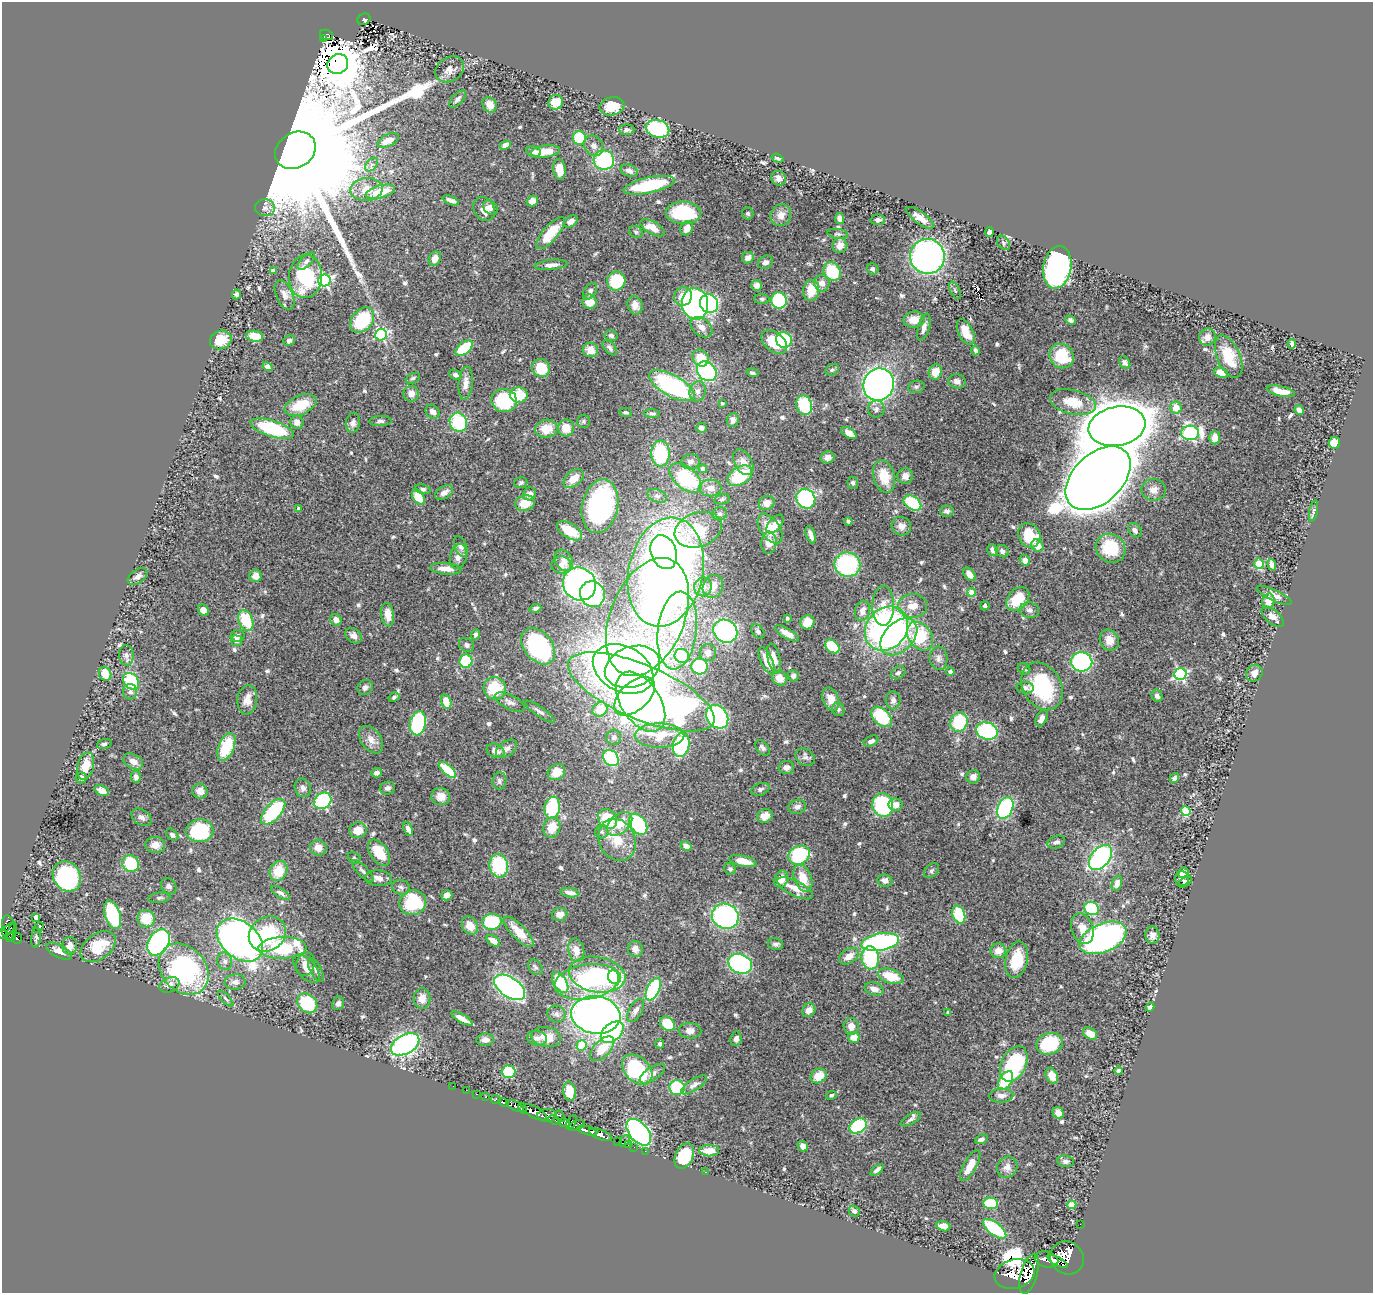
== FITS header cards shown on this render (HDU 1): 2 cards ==
NAXIS1  =                 1371
NAXIS2  =                 1291

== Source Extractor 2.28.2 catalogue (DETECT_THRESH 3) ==
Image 1371 x 1291 px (HDU 1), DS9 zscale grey, 1 PNG px = 1 image px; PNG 1375 x 1295 px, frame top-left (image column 1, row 1291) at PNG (2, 2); each listed source drawn as its Kron ellipse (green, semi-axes under 4 px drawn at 4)
Background 1.48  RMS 0.038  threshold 0.115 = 3 sigma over >= 5 px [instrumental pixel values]
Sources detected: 617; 1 with non-positive FLUX_AUTO (blend fragments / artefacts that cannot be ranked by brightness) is neither listed nor drawn; of the other 616, the 500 brightest by FLUX_AUTO listed and drawn (116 fainter detections omitted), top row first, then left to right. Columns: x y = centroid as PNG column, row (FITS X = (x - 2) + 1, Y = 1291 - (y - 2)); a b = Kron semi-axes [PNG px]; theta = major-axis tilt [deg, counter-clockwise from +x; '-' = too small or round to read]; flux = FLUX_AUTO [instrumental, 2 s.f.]
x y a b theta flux
364 19 6 5 - 87
326 35 7 5 -21 72
324 39 3 2 - 12
338 64 11 9 33 23000
449 69 15 12 31 25
458 99 10 5 48 9.8
556 102 7 7 - 47
490 105 8 7 - 27
612 106 12 9 12 51
657 129 12 8 -15 260
627 130 8 5 0 8.6
579 138 7 6 - 110
388 140 11 6 27 33
505 145 5 4 - 15
594 146 11 9 -57 14
295 150 21 17 32 220000
545 151 15 6 8 47
534 152 7 5 -15 12
778 158 6 4 -18 5.9
604 160 10 10 - 240
372 164 8 5 47 7.9
559 169 10 6 -82 36
629 171 8 6 -20 13
779 178 7 7 - 16
649 185 26 8 12 150
366 189 16 11 7 43
380 192 15 6 15 78
451 200 9 4 -22 12
532 201 6 5 - 24
265 208 10 8 -4 14
490 208 8 6 -44 12
484 209 13 10 -59 20
683 213 17 11 -4 160
748 213 6 6 - 5.5
781 215 11 10 - 22
920 218 16 6 -36 25
840 219 5 4 - 12
878 220 7 5 -1 9
571 221 7 5 34 12
652 228 13 6 -29 31
687 228 7 6 - 23
636 232 7 5 -27 5.3
989 232 5 4 - 8.3
550 233 20 7 49 68
838 234 10 5 -7 6.6
1003 243 8 5 -51 6.1
840 245 8 7 - 18
927 256 17 17 - 780
748 258 6 5 - 14
435 259 7 6 - 21
306 261 11 5 45 10
765 262 8 6 31 8.6
551 265 16 5 6 17
1057 267 21 14 79 680
873 269 6 5 - 6.5
273 271 4 3 - 12
832 271 9 8 - 110
306 276 22 16 86 190
324 280 6 6 - 510
616 281 9 9 - 110
822 283 8 7 - 19
757 285 5 5 - 20
811 290 10 8 83 56
955 290 9 4 -63 5.5
590 291 9 6 56 11
236 294 5 4 - 8
285 295 16 8 -67 16
683 297 9 9 - 42
762 299 7 5 -1 5.4
779 300 8 8 - 170
589 302 7 7 - 37
695 304 16 13 -81 690
709 304 10 8 -51 380
635 305 9 7 -72 20
362 320 14 10 50 190
914 320 10 8 5 39
1070 320 5 4 - 6.6
701 327 12 8 -39 22
924 327 14 5 74 16
966 332 14 7 -64 41
381 335 6 5 - 320
611 335 6 5 - 7.7
255 336 8 5 -9 42
1207 337 8 8 - 16
221 340 11 9 23 49
784 340 8 7 - 130
289 341 6 5 - 8.5
774 342 15 9 -39 84
1292 344 5 4 - 11
464 348 10 5 39 95
610 348 9 5 -48 7.6
590 350 8 7 - 23
975 350 5 3 - 7.7
1062 356 13 11 -46 110
1229 356 22 11 -67 70
701 358 9 7 -50 63
1125 363 7 5 -60 9.2
267 367 5 4 - 8.4
541 368 9 9 - 78
832 370 7 5 26 5.5
707 371 11 8 -46 310
935 372 8 6 74 38
752 373 6 4 -16 6.6
1221 373 7 4 -20 29
455 375 7 4 -20 7.5
413 378 7 5 24 5.9
957 381 9 7 -15 13
466 383 16 7 84 21
879 385 16 15 - 1300
672 386 25 10 -29 380
916 387 8 6 14 6.6
698 391 10 8 77 15
1281 391 14 5 -13 34
411 394 8 7 - 20
519 395 9 7 -4 75
504 400 13 11 -9 170
1073 402 23 12 -14 63
722 403 3 3 - 5.6
301 405 17 9 23 72
804 405 10 7 -74 140
1176 408 6 6 - 34
876 409 8 8 - 9.6
1299 410 5 4 - 13
433 412 7 6 - 15
626 412 6 4 -8 6.5
652 413 7 4 -2 7.9
733 420 7 6 - 14
380 421 11 5 3 7.6
583 421 6 6 - 5.5
297 422 7 6 - 18
458 422 10 8 -64 160
353 423 10 7 83 12
1117 426 29 19 11 13000
566 428 8 8 - 38
701 428 5 5 - 9.9
272 429 22 8 -17 170
546 429 11 9 10 46
849 433 8 4 -33 18
1190 433 9 7 -2 490
1215 438 7 5 85 26
1334 443 6 6 - 30
661 453 13 9 -86 180
827 457 7 6 - 12
690 462 9 7 7 12
743 462 14 8 -60 24
703 469 4 4 - 9.4
740 476 13 8 33 120
884 476 17 10 -74 64
905 476 8 7 - 20
574 478 12 7 40 29
685 478 19 11 -41 220
1098 478 38 24 44 12000
521 483 6 5 - 6.2
853 483 6 5 - 6.1
710 488 11 8 0 22
423 489 7 5 -11 6.4
1154 490 12 10 -3 22
444 492 10 6 32 17
530 494 7 6 - 14
657 496 10 6 -22 10
418 497 8 5 -58 56
722 499 8 5 11 5.5
806 499 10 9 - 290
525 503 10 8 16 49
767 503 8 7 - 21
912 503 10 6 -35 130
600 506 27 18 78 490
299 508 3 3 - 5.7
947 511 7 5 -4 8.1
1313 511 10 4 79 6
720 514 7 6 - 7.4
848 521 4 3 - 5.4
775 524 11 6 50 18
901 526 10 9 - 19
770 529 17 9 -56 57
698 530 24 17 19 230
1135 530 8 6 -51 10
569 531 14 7 -31 55
811 535 9 4 -71 15
1029 535 12 10 -59 93
769 543 11 7 85 28
461 546 11 6 -69 11
1037 546 7 6 - 28
1111 548 15 14 - 110
992 550 6 5 - 7.8
1002 551 7 5 -34 7.6
664 552 17 12 -70 670
458 557 12 8 77 20
564 560 11 8 -59 18
1025 560 5 5 - 19
1259 564 5 4 - 130
561 565 10 8 -8 21
847 565 13 12 - 290
1272 565 6 4 -70 17
446 569 16 5 -5 26
666 572 55 37 77 2500
969 574 7 5 -52 21
256 576 6 6 - 24
137 577 11 7 35 13
580 584 17 16 - 860
703 587 9 8 - 22
713 587 12 10 64 24
971 592 4 4 - 43
592 594 13 12 - 110
1274 595 19 5 -25 16
1018 599 13 9 49 85
1268 601 8 6 76 35
883 606 20 11 89 40
913 606 14 12 0 37
985 606 4 4 - 5.8
535 608 6 4 18 5.3
203 610 6 5 - 22
1029 610 10 7 -14 11
862 611 10 7 75 22
388 615 12 6 -83 29
647 617 62 37 68 320
1273 617 13 7 -40 19
787 618 3 3 - 5.8
246 620 10 7 -66 100
336 620 6 5 - 17
807 622 7 7 - 44
886 629 23 20 47 1000
677 630 39 19 83 160
725 631 12 11 - 440
758 631 8 5 -53 8.3
787 633 13 5 -30 23
476 634 5 4 - 6.9
238 636 7 6 - 13
353 636 9 7 -41 12
920 636 16 11 -53 170
899 637 21 14 45 110
1109 640 11 9 -61 32
236 641 5 5 - 6.5
466 645 8 6 -37 8.9
538 646 20 14 -49 360
832 646 8 6 -40 89
708 653 8 8 - 11
126 655 10 7 -86 11
682 656 7 7 - 140
939 658 12 9 -87 15
774 659 15 6 -76 25
466 661 7 6 - 130
767 661 14 6 -65 36
1082 662 10 9 - 390
700 666 8 8 - 140
632 667 28 20 19 1600
623 669 32 22 -27 2900
1024 669 6 5 - 5.6
950 672 4 4 - 6.8
898 673 8 6 33 8.3
1254 673 9 7 51 20
105 674 7 6 - 43
1180 674 6 6 - 450
793 676 6 5 - 10
780 678 8 7 - 26
131 681 9 7 -51 130
1042 686 25 19 -60 220
365 688 8 7 - 9.9
495 688 12 11 - 110
1025 688 8 6 -3 7.5
130 692 8 7 - 10
641 692 79 27 -23 3400
635 696 24 14 42 760
1157 696 6 5 - 11
394 697 6 4 30 5.5
831 699 12 8 -69 33
247 700 15 10 82 26
893 700 9 7 -87 11
446 702 7 5 -74 46
510 702 16 7 -26 13
641 702 33 19 -57 950
600 709 8 7 - 58
838 709 7 6 - 6
540 711 18 5 -34 11
717 717 12 10 -50 420
882 717 12 8 -45 160
1041 718 8 5 64 14
959 722 10 8 69 140
418 723 12 8 79 230
987 731 11 8 -18 240
659 736 25 12 0 97
614 737 7 7 - 8.9
371 740 15 10 -53 25
871 741 8 5 25 12
104 744 7 5 17 6.9
681 745 12 8 77 220
226 747 14 8 68 110
763 748 9 6 -48 9.2
507 749 12 7 35 13
496 751 9 6 -26 18
805 757 10 8 -34 9.9
611 758 9 7 -52 210
133 762 10 7 -29 20
86 766 14 8 74 49
786 767 8 6 3 13
447 770 10 5 -41 93
556 772 9 7 35 40
377 773 5 4 - 12
136 777 6 5 - 11
973 777 7 6 - 16
81 778 5 5 - 9
1174 778 5 4 - 6.4
499 781 9 7 81 8.1
303 788 9 8 - 11
387 788 8 6 16 8
760 789 9 6 18 7.3
102 791 7 5 -24 19
200 791 7 7 - 23
441 797 9 8 - 29
323 801 9 7 37 290
883 805 12 10 -76 240
896 805 7 6 - 20
797 807 9 7 16 12
552 808 11 7 80 190
1005 808 11 7 66 370
1186 811 5 5 - 120
273 812 16 8 48 210
765 816 8 6 27 22
141 817 11 7 -34 12
608 819 11 8 -53 120
620 824 14 9 40 55
638 824 11 7 -57 260
552 827 10 8 71 46
408 829 7 4 -65 12
358 830 9 8 - 37
200 831 14 11 9 230
602 832 6 6 - 6.9
172 835 7 5 -45 6.6
617 840 22 18 -62 67
1056 842 9 6 21 9.7
155 845 10 8 -7 24
686 846 6 4 -29 16
318 848 8 8 - 27
379 853 15 8 -54 61
799 855 11 9 29 190
1100 857 14 9 50 490
354 858 7 5 -31 5.4
743 861 14 5 -13 31
131 863 9 8 - 120
499 866 12 9 -79 150
730 869 6 5 - 5.4
278 871 10 8 64 60
363 871 14 5 -46 10
931 871 9 6 46 5.7
1183 873 6 4 35 19
67 876 16 13 -54 370
378 878 13 8 -3 18
803 878 14 8 -69 45
781 879 9 6 70 24
1182 879 7 7 - 6.1
885 880 7 6 - 13
1185 882 7 4 34 6.2
1117 883 8 5 68 18
169 886 8 7 - 11
401 887 9 7 -10 8.9
795 888 19 7 -26 38
280 893 11 4 -32 8.8
570 893 9 4 -9 14
447 895 5 5 - 15
159 898 11 5 6 6.8
413 903 13 12 - 180
1091 908 7 6 - 120
560 914 7 6 - 17
113 915 15 7 -72 230
959 915 9 6 -71 120
725 916 13 12 - 440
36 917 4 4 - 23
146 919 9 8 - 69
492 922 9 8 - 140
9 925 9 6 -73 420
470 926 10 7 -60 32
38 927 6 3 46 6.3
8 929 8 4 47 370
1082 929 16 10 -72 32
12 932 10 3 70 210
519 932 20 7 -45 49
2 934 5 3 - 88
267 934 19 16 34 160
1152 935 8 7 - 14
11 936 4 3 - 160
17 938 5 5 - 170
36 938 10 5 85 6.4
1103 938 25 14 23 760
240 940 26 18 -39 1800
493 941 8 4 -36 20
159 942 14 10 59 450
880 942 19 8 9 450
775 944 8 6 -11 7.6
70 946 9 7 82 17
98 947 20 12 37 90
282 948 24 11 2 230
635 949 8 7 - 18
576 950 12 8 -79 26
59 951 14 6 -27 20
998 951 7 7 - 26
849 956 11 7 32 25
870 958 11 8 -84 210
1017 960 18 11 78 74
225 961 9 7 -74 11
305 964 12 9 76 22
740 964 12 9 -23 530
535 967 8 6 -52 7.1
184 969 28 22 -47 500
306 969 17 9 -49 26
316 970 13 5 -62 12
597 975 28 17 -10 270
891 976 13 7 -17 68
614 977 7 6 - 370
235 982 10 7 1 13
560 982 11 6 -57 130
587 982 33 17 9 160
169 985 10 7 23 17
510 987 17 9 -35 690
653 989 12 6 64 230
874 989 9 6 -15 18
422 998 10 8 89 23
226 999 10 4 -45 5.6
307 1003 11 8 -44 160
338 1003 7 5 68 11
1150 1007 5 3 - 6.8
636 1010 12 6 61 13
809 1010 7 6 - 17
948 1012 3 3 - 5.4
556 1014 9 8 - 10
596 1015 25 18 -8 1700
462 1018 12 4 -30 21
667 1024 8 6 -43 57
851 1026 8 7 - 22
690 1031 11 8 -2 15
612 1032 13 8 41 230
1090 1034 8 5 -35 22
546 1037 15 10 -10 41
854 1037 6 5 - 38
537 1038 10 7 -10 13
736 1039 7 5 83 11
485 1040 8 6 4 15
405 1044 15 9 29 730
660 1044 5 4 - 5.3
1049 1044 13 10 17 190
582 1045 5 5 - 110
602 1049 15 8 46 54
1014 1064 19 12 63 230
637 1070 18 12 -45 210
1119 1071 4 4 - 10
508 1072 7 6 - 140
652 1074 14 6 33 13
819 1076 8 7 - 38
1052 1076 8 6 -66 31
1006 1080 10 6 57 99
694 1085 15 6 32 12
453 1086 2 2 - 18
677 1088 8 7 - 190
466 1090 2 2 - 12
569 1091 10 6 -82 49
476 1094 3 2 - 17
831 1095 5 4 - 5.3
1001 1096 12 7 3 15
485 1097 3 2 - 23
496 1100 5 4 - 270
504 1103 5 4 - 270
515 1106 9 4 -28 1300
523 1108 5 3 - 780
535 1112 13 5 -29 3600
1058 1113 6 5 - 20
547 1115 10 6 2 890
560 1116 6 3 -59 180
911 1119 11 4 31 7.9
554 1120 6 3 -22 370
571 1122 8 3 59 510
564 1123 6 4 -14 870
577 1126 8 5 23 490
858 1126 9 6 32 210
587 1131 10 4 -16 1900
639 1132 15 9 -50 670
600 1135 12 5 -21 1700
981 1139 7 4 22 8.1
624 1141 6 2 45 94
618 1142 3 3 - 53
628 1145 2 2 - 17
803 1146 5 5 - 22
634 1147 2 2 - 9.1
645 1151 2 2 - 12
709 1151 10 5 -1 32
684 1156 13 9 66 120
1065 1161 8 6 -7 8
970 1165 17 6 61 37
1007 1167 11 10 - 17
877 1170 8 3 41 9.3
705 1172 3 2 - 9.3
991 1203 7 6 - 84
1072 1205 4 4 - 72
854 1211 6 5 - 7.5
1080 1224 2 2 - 7.6
943 1226 7 5 -15 26
995 1229 14 6 -37 160
1067 1258 17 16 - 4800
1046 1259 12 8 -14 2400
1057 1261 11 4 -27 5800
1015 1274 20 14 16 5300
1029 1274 20 8 73 4400
At the frame edge (FLAGS 8, measured only in part): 1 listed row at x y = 2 934
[116 fainter detections neither listed nor drawn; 1 non-positive-flux detection neither listed nor drawn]